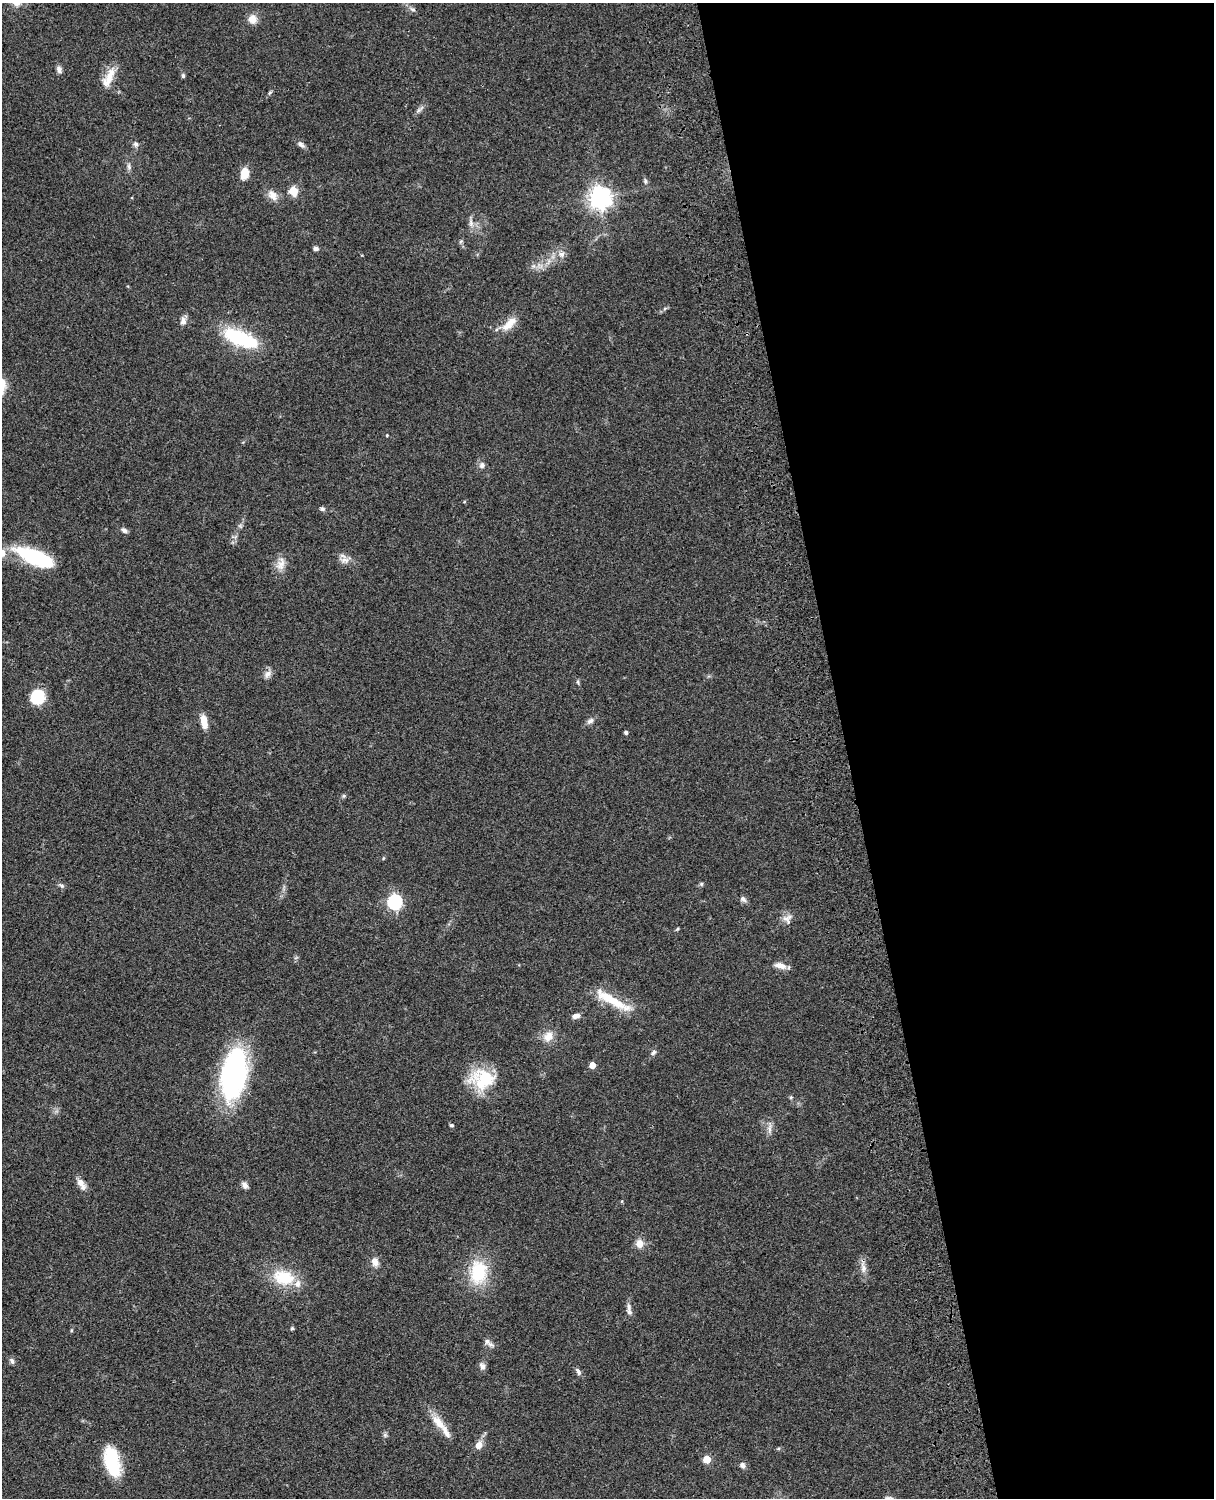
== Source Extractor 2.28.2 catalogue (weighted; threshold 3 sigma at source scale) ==
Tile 8 of 4 x 3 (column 4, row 2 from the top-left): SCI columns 3757-4968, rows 1772-3267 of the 5086 x 4926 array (HDU 1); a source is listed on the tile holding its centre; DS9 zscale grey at full resolution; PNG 1216 x 1500 px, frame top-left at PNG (2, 3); no overlay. Shown black and unused: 30% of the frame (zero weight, under 3 of 4 exposures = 6% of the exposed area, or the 3 px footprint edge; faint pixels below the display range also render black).
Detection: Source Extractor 2.28.2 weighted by HDU 2 'WHT'; one run over the whole footprint, this tile lists its part. Background 0.0877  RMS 0.0061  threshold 0.0274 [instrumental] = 3 sigma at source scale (4.5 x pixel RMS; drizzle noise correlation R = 1.50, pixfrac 1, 0.05/0.05 arcsec/px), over >= 5 px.
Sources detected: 80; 1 inside a brighter object's white glare — not listed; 3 inside a brighter listed object's ellipse — not listed separately; the other 76 listed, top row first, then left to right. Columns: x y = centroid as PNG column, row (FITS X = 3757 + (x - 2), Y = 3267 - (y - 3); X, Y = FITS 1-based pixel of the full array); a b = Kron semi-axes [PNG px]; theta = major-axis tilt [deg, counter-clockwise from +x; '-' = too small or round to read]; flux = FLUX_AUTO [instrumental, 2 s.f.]
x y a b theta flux
413 9 8 5 -38 1.6
252 19 11 10 - 5.5
59 70 9 7 -71 2.2
183 76 6 4 -87 1.1
109 78 27 12 57 9.8
270 92 6 4 44 0.82
420 109 16 4 41 2
136 144 7 7 - 1.9
301 145 11 6 -39 2.2
129 166 10 5 -75 1.8
245 173 12 8 77 9.2
645 181 8 5 -81 1.4
293 191 5 5 - 25
273 195 16 11 -50 5.4
600 197 8 7 - 450
471 223 13 6 -84 3
461 241 6 4 19 0.81
316 248 6 5 - 1.6
561 254 8 8 - 2.8
533 266 7 4 71 1.2
665 309 7 4 44 1.1
183 320 13 7 71 3
509 324 24 10 43 8.3
241 338 39 14 -23 48
387 435 4 3 - 0.52
482 465 9 7 70 2.3
322 509 6 5 - 1.3
124 530 8 6 -34 1.9
34 556 40 17 -22 45
345 560 14 9 -8 3.9
281 564 19 11 76 6
268 674 12 8 52 3.2
578 682 8 4 -82 0.93
38 696 15 13 74 21
204 721 16 7 -81 6.9
590 721 10 6 33 2.4
626 732 4 3 - 1.4
344 796 6 4 21 0.97
383 858 5 4 - 0.73
701 884 6 5 - 0.92
62 886 8 6 -35 1.4
743 899 9 7 -40 2
395 902 6 6 - 120
787 919 14 12 71 4.3
677 929 5 4 - 0.69
780 965 16 7 -13 4.5
611 999 50 11 -30 20
576 1016 9 5 13 3.2
548 1036 15 12 51 6.3
653 1052 8 6 46 1.6
592 1065 5 4 - 6.8
233 1074 41 19 79 160
482 1079 32 25 0 29
791 1097 5 5 - 0.78
451 1125 5 4 - 1.1
769 1129 17 5 88 2.9
80 1183 13 8 -46 4.1
245 1185 9 7 -54 2.5
639 1244 9 8 - 5.7
375 1262 13 9 -70 4.1
863 1268 17 7 -82 4.3
478 1272 30 22 85 29
283 1277 30 20 -14 22
629 1307 14 6 -79 2.7
292 1328 5 4 - 0.82
71 1330 5 3 - 0.6
487 1341 10 8 -53 2.6
12 1361 9 6 -49 1.8
482 1366 10 7 -76 2.5
578 1371 10 6 -61 2
438 1423 26 11 -50 9.6
385 1435 6 6 - 1.2
479 1445 9 7 68 4.8
707 1459 5 5 - 17
112 1462 31 15 -76 33
742 1465 7 7 - 2.2